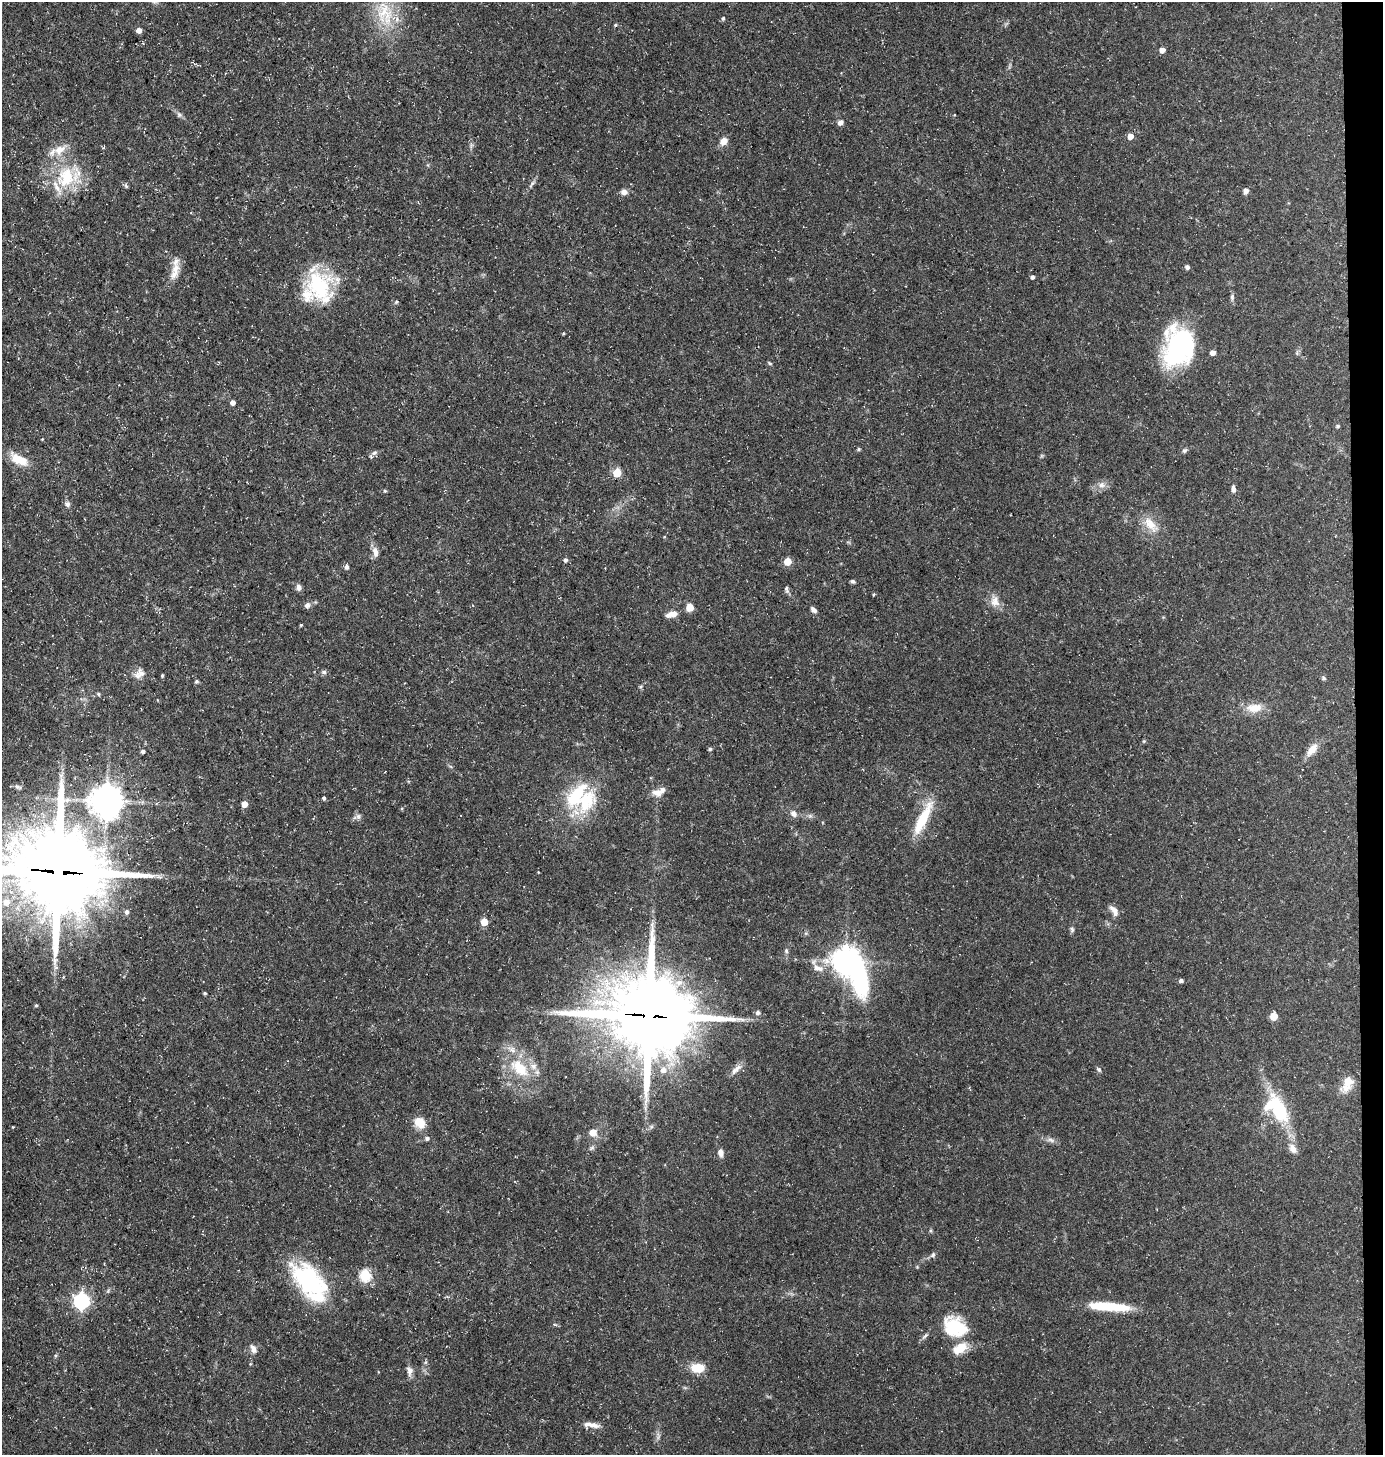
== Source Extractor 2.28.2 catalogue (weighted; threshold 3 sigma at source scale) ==
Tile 6 of 3 x 3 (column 3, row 2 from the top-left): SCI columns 2863-4243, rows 1455-2907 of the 4388 x 4361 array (HDU 1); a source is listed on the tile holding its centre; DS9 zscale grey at full resolution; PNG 1385 x 1457 px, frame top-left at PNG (2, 2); no overlay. Shown black and unused: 2% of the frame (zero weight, under 3 of 5 exposures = <1% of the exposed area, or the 3 px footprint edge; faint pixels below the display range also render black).
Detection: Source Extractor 2.28.2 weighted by HDU 2 'WHT'; one run over the whole footprint, this tile lists its part. Background 0.15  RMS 0.0054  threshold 0.0244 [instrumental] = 3 sigma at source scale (4.5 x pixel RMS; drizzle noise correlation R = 1.50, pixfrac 1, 0.05/0.05 arcsec/px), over >= 5 px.
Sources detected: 122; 2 inside a brighter object's white glare — not listed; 9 inside a brighter listed object's ellipse — not listed separately; the other 111 listed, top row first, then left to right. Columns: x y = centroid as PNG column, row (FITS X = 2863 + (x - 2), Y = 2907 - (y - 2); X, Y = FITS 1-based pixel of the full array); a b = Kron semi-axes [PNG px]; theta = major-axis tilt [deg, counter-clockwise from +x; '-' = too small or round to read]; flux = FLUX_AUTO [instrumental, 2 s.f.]
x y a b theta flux
385 13 40 24 -78 27
723 18 5 4 - 0.74
615 25 5 3 - 0.53
139 30 5 5 - 2.9
1162 50 4 4 - 3.9
179 114 8 6 -68 1.4
840 122 7 6 - 2.1
1130 136 5 5 - 4.4
724 141 9 7 48 4.2
60 150 19 12 26 7.6
66 177 29 24 75 27
532 184 13 4 55 1.6
126 186 7 4 -46 0.84
1246 191 6 6 - 1.9
624 192 7 7 - 2.6
1187 267 4 4 - 1.7
176 269 17 12 77 6.6
1032 277 4 4 - 1.4
319 287 41 29 -68 42
1232 297 8 5 -89 1.2
396 302 5 4 - 0.64
563 333 3 3 - 0.58
1178 347 38 28 78 73
1213 352 5 5 - 3.1
770 363 6 4 -46 0.65
233 403 5 4 - 2.6
1338 426 5 5 - 0.99
42 439 3 3 - 0.37
858 449 5 4 - 0.82
1184 450 6 6 - 0.99
374 453 8 6 17 1.6
19 459 24 11 -26 10
617 473 5 5 - 18
1102 485 10 8 4 2.9
1233 489 8 5 -87 2.1
385 491 5 4 - 0.57
68 504 8 6 34 1.5
1150 524 24 12 -54 8.3
375 552 15 8 -78 3.4
565 560 5 5 - 1.4
787 561 5 5 - 11
347 567 5 4 - 1.6
853 581 6 4 -26 1
298 587 8 6 -77 2.2
786 589 10 5 -77 1.2
874 594 4 4 - 0.57
995 601 15 13 -80 5.1
307 605 7 6 - 1.9
690 607 5 5 - 12
814 610 9 5 -45 1.8
671 614 15 7 13 4.5
301 625 4 3 - 0.58
324 672 7 6 - 1.2
141 674 14 11 -17 4.3
162 675 5 3 - 0.64
1323 678 6 5 - 0.99
196 681 5 5 - 0.97
99 694 5 3 - 0.61
1254 708 23 12 3 7.7
1144 741 5 3 - 0.55
710 749 4 4 - 0.98
1312 749 17 9 51 5.9
143 751 4 4 - 1.3
18 787 10 5 -25 1.4
657 793 14 10 -14 4.3
576 796 43 19 54 29
324 798 4 3 - 0.93
106 801 10 9 - 1000
244 804 5 4 - 5.9
794 814 10 8 -47 2.6
358 816 9 6 -75 1.7
923 819 42 10 63 20
58 872 30 27 -15 6400
6 902 9 8 - 5
1114 911 15 7 -56 3.3
127 912 6 5 - 1.5
484 922 5 5 - 9.6
652 924 7 4 72 1.2
1072 929 7 5 -86 1.1
786 951 6 5 - 0.88
846 961 20 10 -54 620
818 968 16 8 -19 4.6
1181 980 4 4 - 1.4
205 993 4 3 - 0.7
36 1005 4 4 - 0.67
758 1012 6 5 - 1.4
649 1016 28 25 -6 5400
1274 1016 5 5 - 13
520 1068 24 14 -46 18
736 1069 19 7 44 3.4
1099 1069 7 5 -49 1
663 1070 8 7 - 3.6
1347 1084 22 12 70 7.4
1280 1109 41 18 -66 30
420 1123 14 11 -48 8.1
593 1133 10 9 - 4.5
427 1138 6 5 - 1.4
1051 1140 10 5 -27 1.8
1293 1148 13 8 -61 3.9
721 1152 9 6 -81 3
933 1255 9 5 47 1.3
365 1275 6 5 - 47
309 1280 42 25 -49 63
81 1301 7 6 - 140
1108 1306 48 9 -4 23
555 1325 6 3 -20 0.69
953 1326 31 22 -64 23
253 1349 11 7 -67 2.7
697 1368 16 10 0 8.9
410 1371 11 7 -83 3
591 1425 22 6 -8 4
Overlapping masked pixels (flux is a lower limit): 2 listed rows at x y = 58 872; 649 1016
Isophote crosses this tile's border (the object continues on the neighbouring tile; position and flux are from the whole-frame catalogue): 2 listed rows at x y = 385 13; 58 872